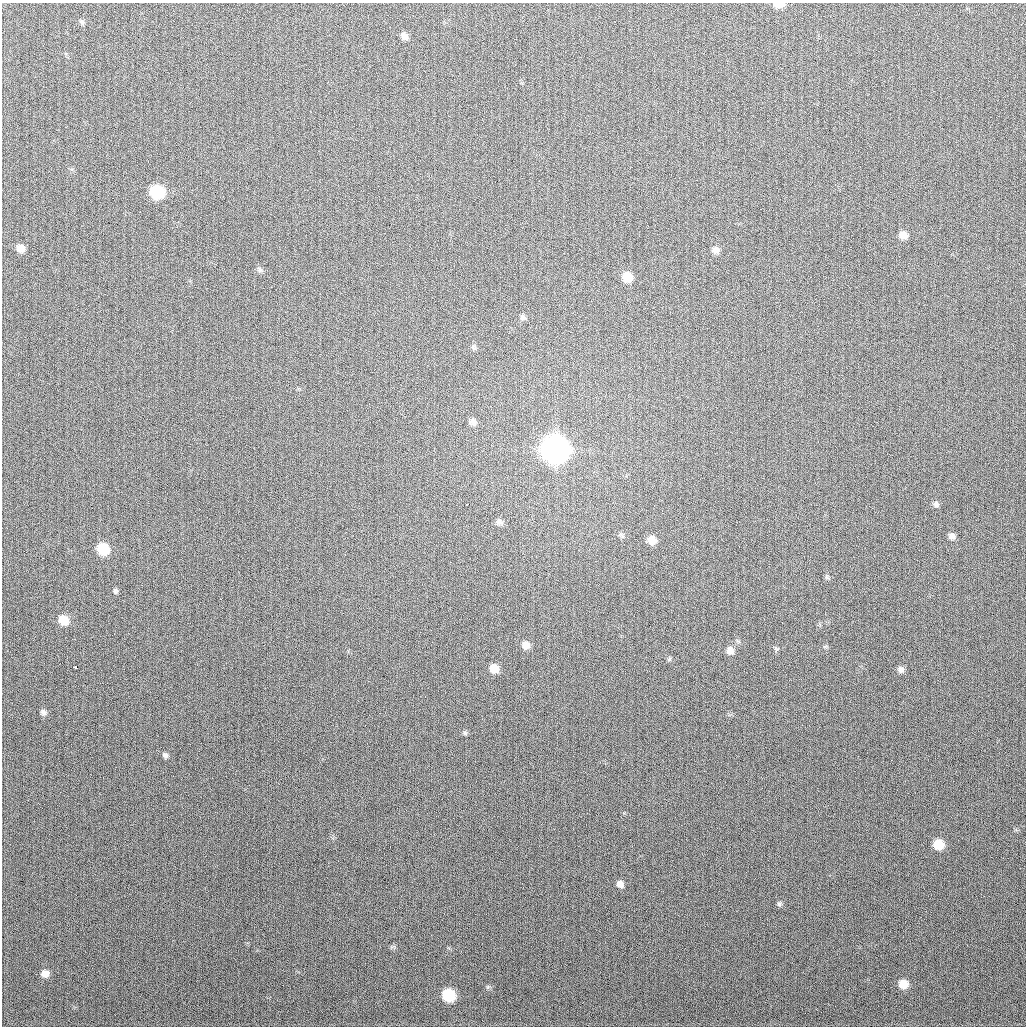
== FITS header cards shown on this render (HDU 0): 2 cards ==
NAXIS1  =                 1024
NAXIS2  =                 1024

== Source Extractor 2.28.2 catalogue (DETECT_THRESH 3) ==
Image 1024 x 1024 px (HDU 0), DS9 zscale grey, 1 PNG px = 1 image px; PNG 1028 x 1028 px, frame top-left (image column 1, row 1024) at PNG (2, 3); no overlay
Background 270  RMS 10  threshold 31.2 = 3 sigma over >= 5 px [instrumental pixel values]
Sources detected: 41; all 41 listed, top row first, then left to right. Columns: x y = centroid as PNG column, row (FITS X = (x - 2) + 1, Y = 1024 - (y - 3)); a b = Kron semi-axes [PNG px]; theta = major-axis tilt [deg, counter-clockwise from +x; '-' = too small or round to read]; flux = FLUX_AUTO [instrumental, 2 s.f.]
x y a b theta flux
779 4 9 5 1 8.1e+03
82 22 8 5 -30 1.5e+03
404 36 9 7 -53 3.7e+03
157 192 10 9 - 5.2e+04
903 235 8 8 - 5.6e+03
21 248 8 7 - 5.6e+03
715 250 8 7 - 3.5e+03
259 269 8 7 - 1.8e+03
627 277 9 8 - 1.4e+04
523 317 8 7 - 2.0e+03
474 347 8 7 - 1.8e+03
473 422 9 7 -22 3.0e+03
555 449 11 11 - 1.1e+06
467 504 3 2 - 2.0e+03
936 504 8 7 - 2.2e+03
499 522 9 8 - 2.9e+03
621 535 8 5 -15 1.7e+03
952 536 7 7 - 3.1e+03
652 540 9 8 - 7.1e+03
103 549 9 8 - 2.8e+04
827 577 7 5 -60 1.3e+03
115 591 7 5 -75 1.5e+03
64 620 10 8 -39 1.4e+04
526 645 8 8 - 5.1e+03
825 646 6 4 19 8.5e+02
776 649 7 4 -16 1.1e+03
730 650 9 8 - 4.6e+03
669 659 6 5 - 1.1e+03
75 667 3 3 - 1.1e+04
494 668 8 7 - 8.9e+03
901 669 8 7 - 2.9e+03
43 712 8 7 - 2.4e+03
465 733 6 5 - 1.2e+03
165 755 7 6 - 1.9e+03
938 844 9 8 - 1.7e+04
620 884 7 6 - 4.1e+03
779 904 7 6 - 1.5e+03
45 974 9 8 - 5.4e+03
903 984 8 7 - 1.2e+04
488 987 6 4 46 1.1e+03
449 995 9 8 - 4.3e+04
At the frame edge (FLAGS 8, measured only in part): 1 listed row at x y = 779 4